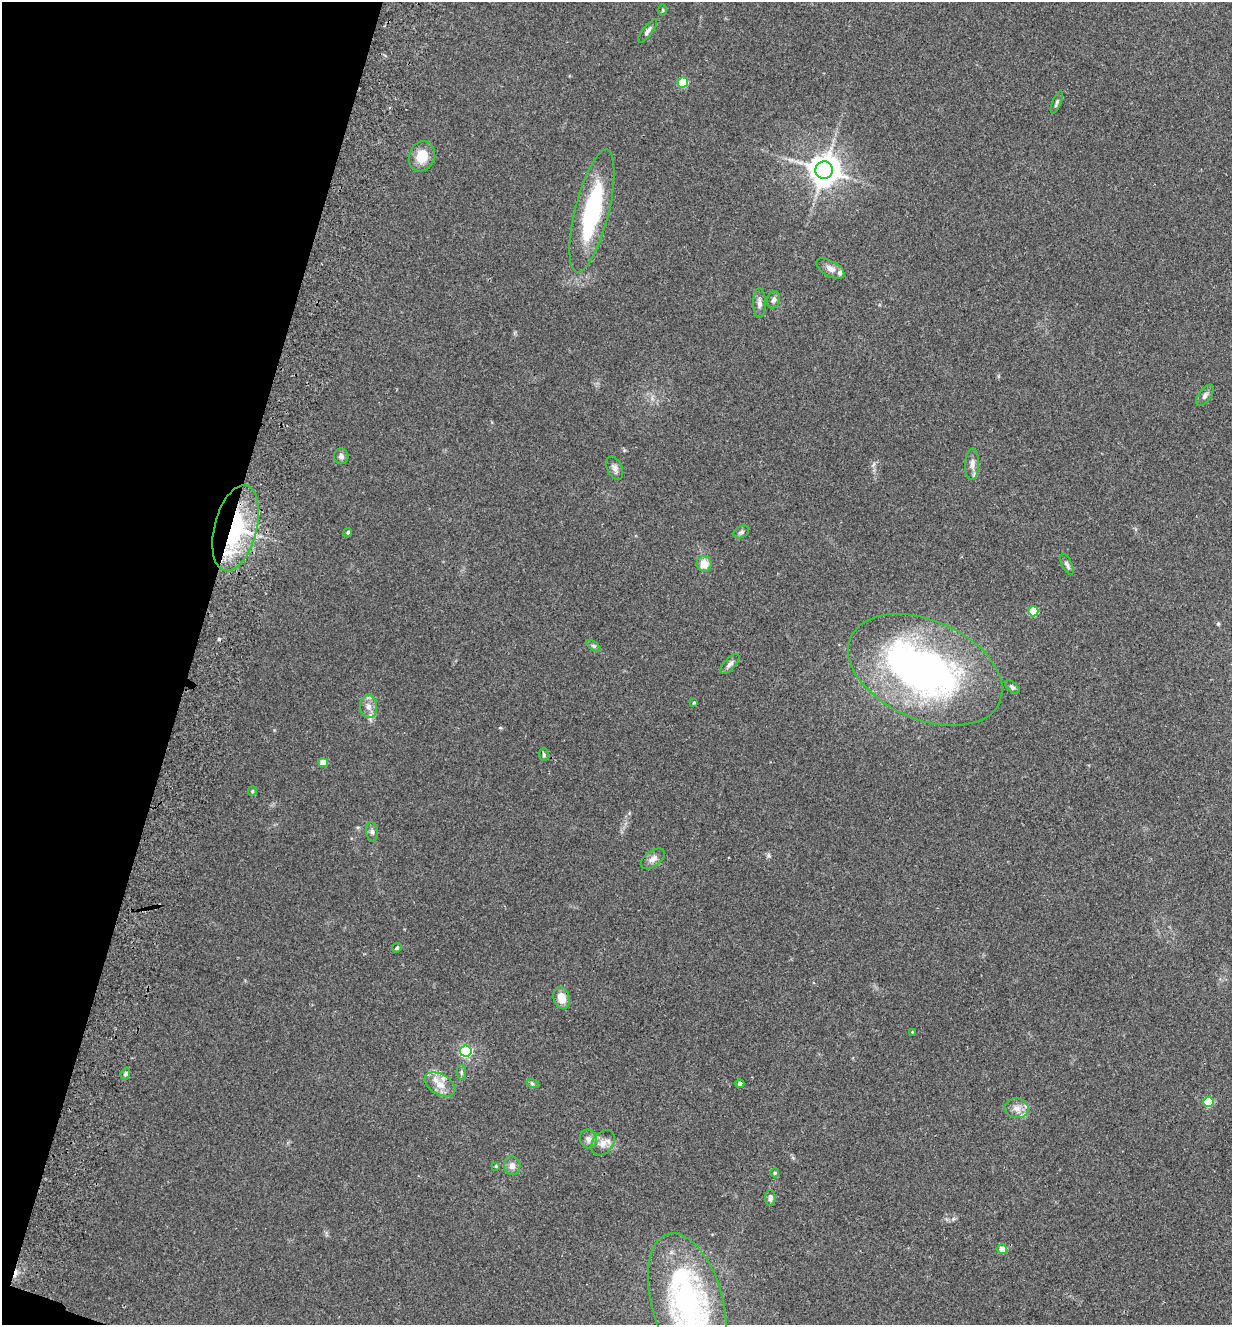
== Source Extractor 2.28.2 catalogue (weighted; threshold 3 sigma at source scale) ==
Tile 9 of 4 x 4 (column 1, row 3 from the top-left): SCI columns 189-1418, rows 1348-2670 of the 5425 x 5337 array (HDU 1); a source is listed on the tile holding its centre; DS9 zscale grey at full resolution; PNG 1234 x 1327 px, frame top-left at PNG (2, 2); each listed source drawn as its Kron ellipse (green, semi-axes under 4 px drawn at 4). Shown black and unused: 16% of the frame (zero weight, under 2 of 3 exposures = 3% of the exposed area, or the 3 px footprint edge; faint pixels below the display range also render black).
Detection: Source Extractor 2.28.2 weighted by HDU 2 'WHT'; one run over the whole footprint, this tile lists its part. Background 0.152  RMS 0.01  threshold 0.047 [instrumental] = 3 sigma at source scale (4.5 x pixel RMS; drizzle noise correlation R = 1.50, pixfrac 1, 0.05/0.05 arcsec/px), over >= 5 px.
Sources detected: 58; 1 inside a brighter object's white glare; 3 cosmic-ray / hot-pixel residue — neither listed nor drawn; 4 inside a brighter listed object's ellipse — not listed separately; the other 50 listed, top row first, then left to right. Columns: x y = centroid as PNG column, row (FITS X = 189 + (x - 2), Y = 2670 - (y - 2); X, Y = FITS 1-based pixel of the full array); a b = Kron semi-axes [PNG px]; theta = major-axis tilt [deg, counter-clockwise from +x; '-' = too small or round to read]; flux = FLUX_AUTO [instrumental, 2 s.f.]
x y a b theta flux
663 10 6 4 -90 1.1
648 31 14 5 52 3.4
683 83 5 5 - 44
1057 102 12 4 68 2.4
422 156 15 12 71 19
824 170 9 8 - 1700
592 211 63 17 76 110
830 269 15 7 -29 6.4
774 300 9 6 75 3.2
759 303 15 6 -90 4.7
1205 395 12 6 54 3.8
341 456 8 7 - 3.5
972 464 16 7 88 6.8
615 468 12 7 -66 4.4
235 528 44 21 75 120
348 532 4 4 - 1.8
741 532 8 5 29 2.5
704 564 8 7 - 13
1067 564 11 5 -64 3
1033 611 5 5 - 41
594 646 8 4 -35 2
730 664 12 5 47 3.7
925 670 81 49 -24 400
1012 687 8 5 -39 2.5
694 703 3 3 - 1.1
368 707 11 8 -85 7.2
544 755 6 4 -88 1.7
323 762 5 4 - 12
252 791 5 4 - 1.2
372 832 9 6 -82 3
653 859 14 7 36 6
397 948 5 4 - 1.4
561 998 11 8 -73 13
912 1032 4 3 - 0.91
466 1051 6 5 - 130
461 1072 7 5 -85 2
125 1074 6 4 71 1.9
532 1083 6 4 -20 1.7
440 1084 16 10 -30 12
740 1084 4 4 - 3.4
1208 1102 5 5 - 44
1017 1108 12 10 -10 7.3
588 1139 9 8 - 5.3
603 1143 14 10 52 7.7
496 1166 4 3 - 0.99
512 1166 9 8 - 5.8
775 1173 4 4 - 1.3
770 1198 8 5 88 2.7
1002 1249 5 4 - 12
687 1302 70 35 -74 240
Overlapping masked pixels (flux is a lower limit): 1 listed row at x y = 235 528
Isophote crosses this tile's border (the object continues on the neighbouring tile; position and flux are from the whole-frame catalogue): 1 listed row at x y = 687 1302